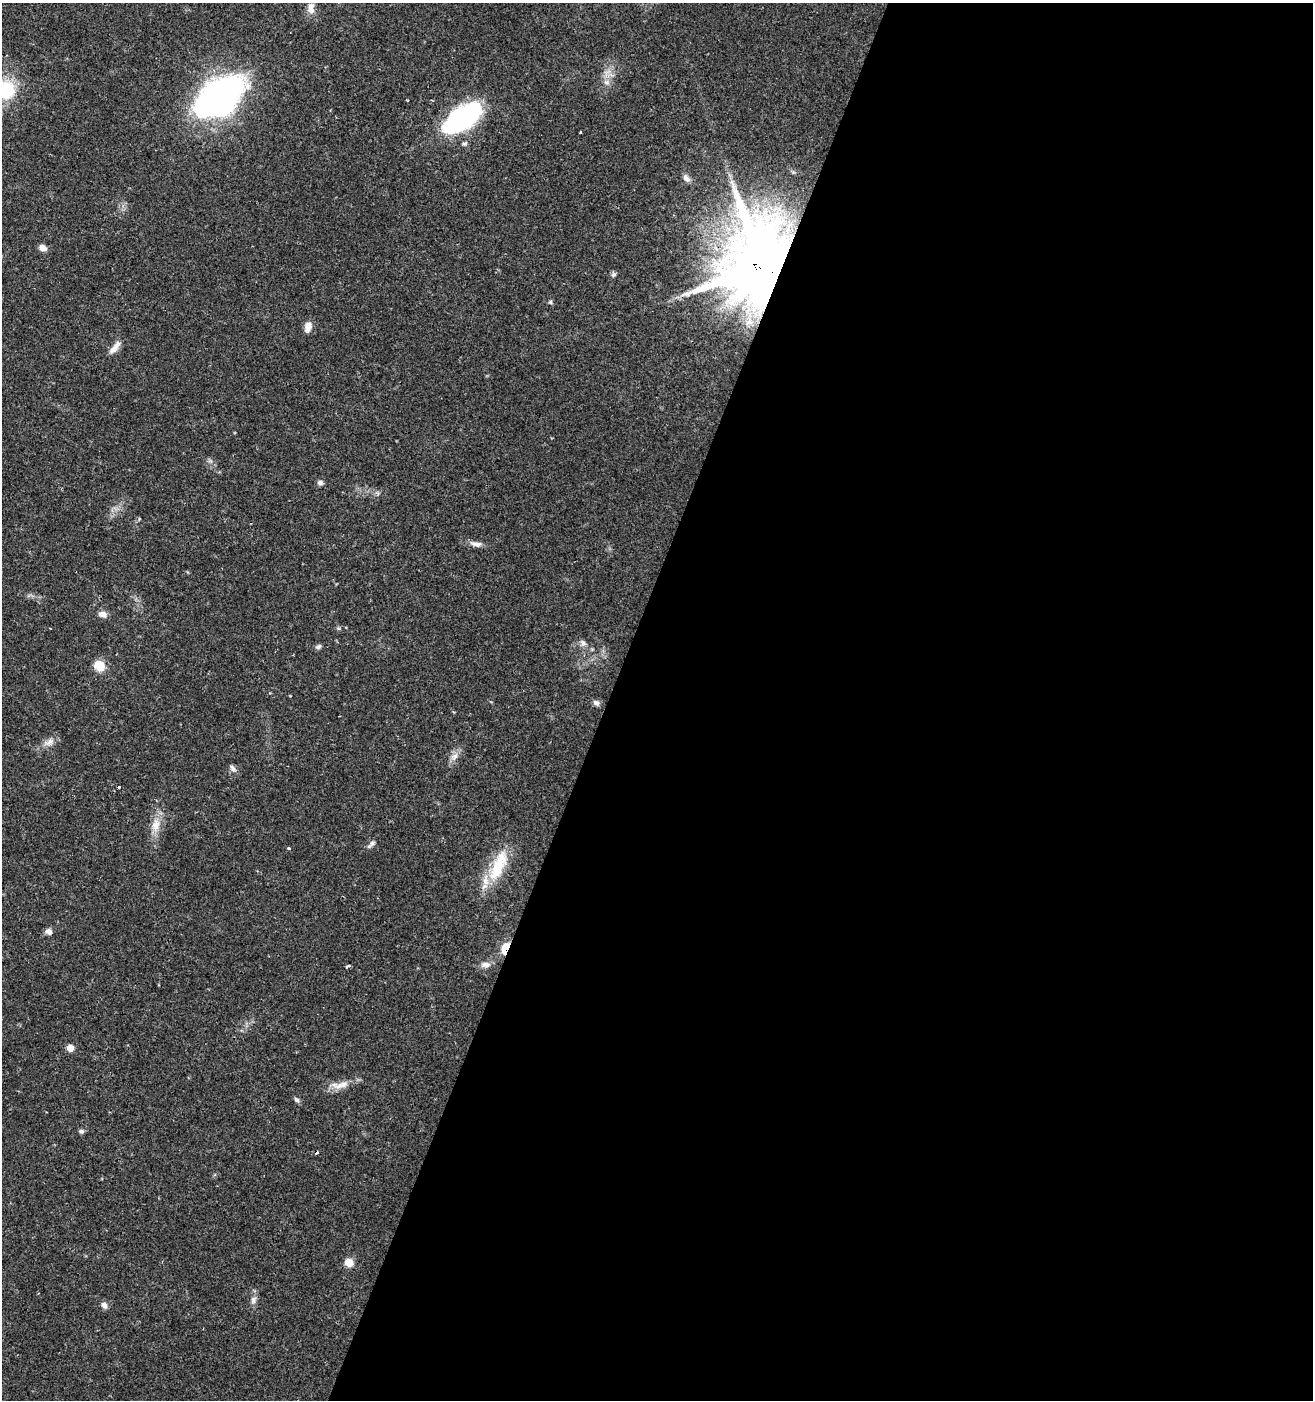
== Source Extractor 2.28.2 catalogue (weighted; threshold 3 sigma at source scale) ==
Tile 12 of 4 x 4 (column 4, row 3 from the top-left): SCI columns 4215-5525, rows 1404-2801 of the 5735 x 5611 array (HDU 1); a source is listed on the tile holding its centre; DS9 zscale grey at full resolution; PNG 1315 x 1402 px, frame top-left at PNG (2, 3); no overlay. Shown black and unused: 54% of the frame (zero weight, under 2 of 3 exposures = <1% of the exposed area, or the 3 px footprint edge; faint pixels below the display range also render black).
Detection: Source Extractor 2.28.2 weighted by HDU 2 'WHT'; one run over the whole footprint, this tile lists its part. Background 0.0352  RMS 0.0032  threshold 0.0142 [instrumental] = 3 sigma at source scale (4.5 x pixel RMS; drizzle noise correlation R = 1.50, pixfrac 1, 0.0396/0.0396 arcsec/px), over >= 5 px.
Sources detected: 42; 1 inside a brighter object's white glare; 1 cosmic-ray / hot-pixel residue — not listed; the other 40 listed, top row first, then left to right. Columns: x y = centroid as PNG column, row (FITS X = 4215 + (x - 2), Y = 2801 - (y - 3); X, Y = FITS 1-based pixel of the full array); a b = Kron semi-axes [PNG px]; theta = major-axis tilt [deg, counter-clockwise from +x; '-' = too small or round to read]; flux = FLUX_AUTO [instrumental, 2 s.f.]
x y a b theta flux
311 8 15 8 -89 2.4
607 82 8 6 -20 1.2
6 90 29 25 42 16
219 96 48 28 37 120
407 100 3 2 - 0.28
460 119 31 18 28 58
580 132 3 2 - 0.24
464 143 7 4 0 0.59
686 178 13 8 -53 1.7
43 248 8 6 -27 2.2
762 266 20 19 - 4100
613 274 7 6 - 0.77
550 302 5 5 - 0.51
308 327 12 8 78 2.7
115 347 20 7 52 2.6
320 483 8 6 0 0.97
476 544 16 7 -9 1.9
103 614 10 7 -15 1.9
583 643 10 7 -72 1.2
318 647 9 6 32 0.75
99 666 13 11 -45 4.7
596 703 9 7 -32 1.1
49 742 18 8 27 2.5
454 756 13 9 47 2.2
233 768 11 6 -47 1.1
119 787 3 2 - 0.35
155 825 21 11 85 4.4
371 844 15 5 44 1.1
288 848 3 3 - 0.39
498 866 48 16 66 14
49 931 8 7 - 1.4
505 948 10 7 62 9.9
486 965 14 7 7 1.8
70 1048 6 6 - 3
340 1085 28 10 11 4.2
296 1100 8 5 -39 0.82
81 1131 7 5 2 0.79
349 1263 8 8 - 3.6
253 1300 11 7 75 1.5
104 1305 8 6 -66 1.6
Overlapping masked pixels (flux is a lower limit): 2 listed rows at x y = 762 266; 505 948
Isophote crosses this tile's border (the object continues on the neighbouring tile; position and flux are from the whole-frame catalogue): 1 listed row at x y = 6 90